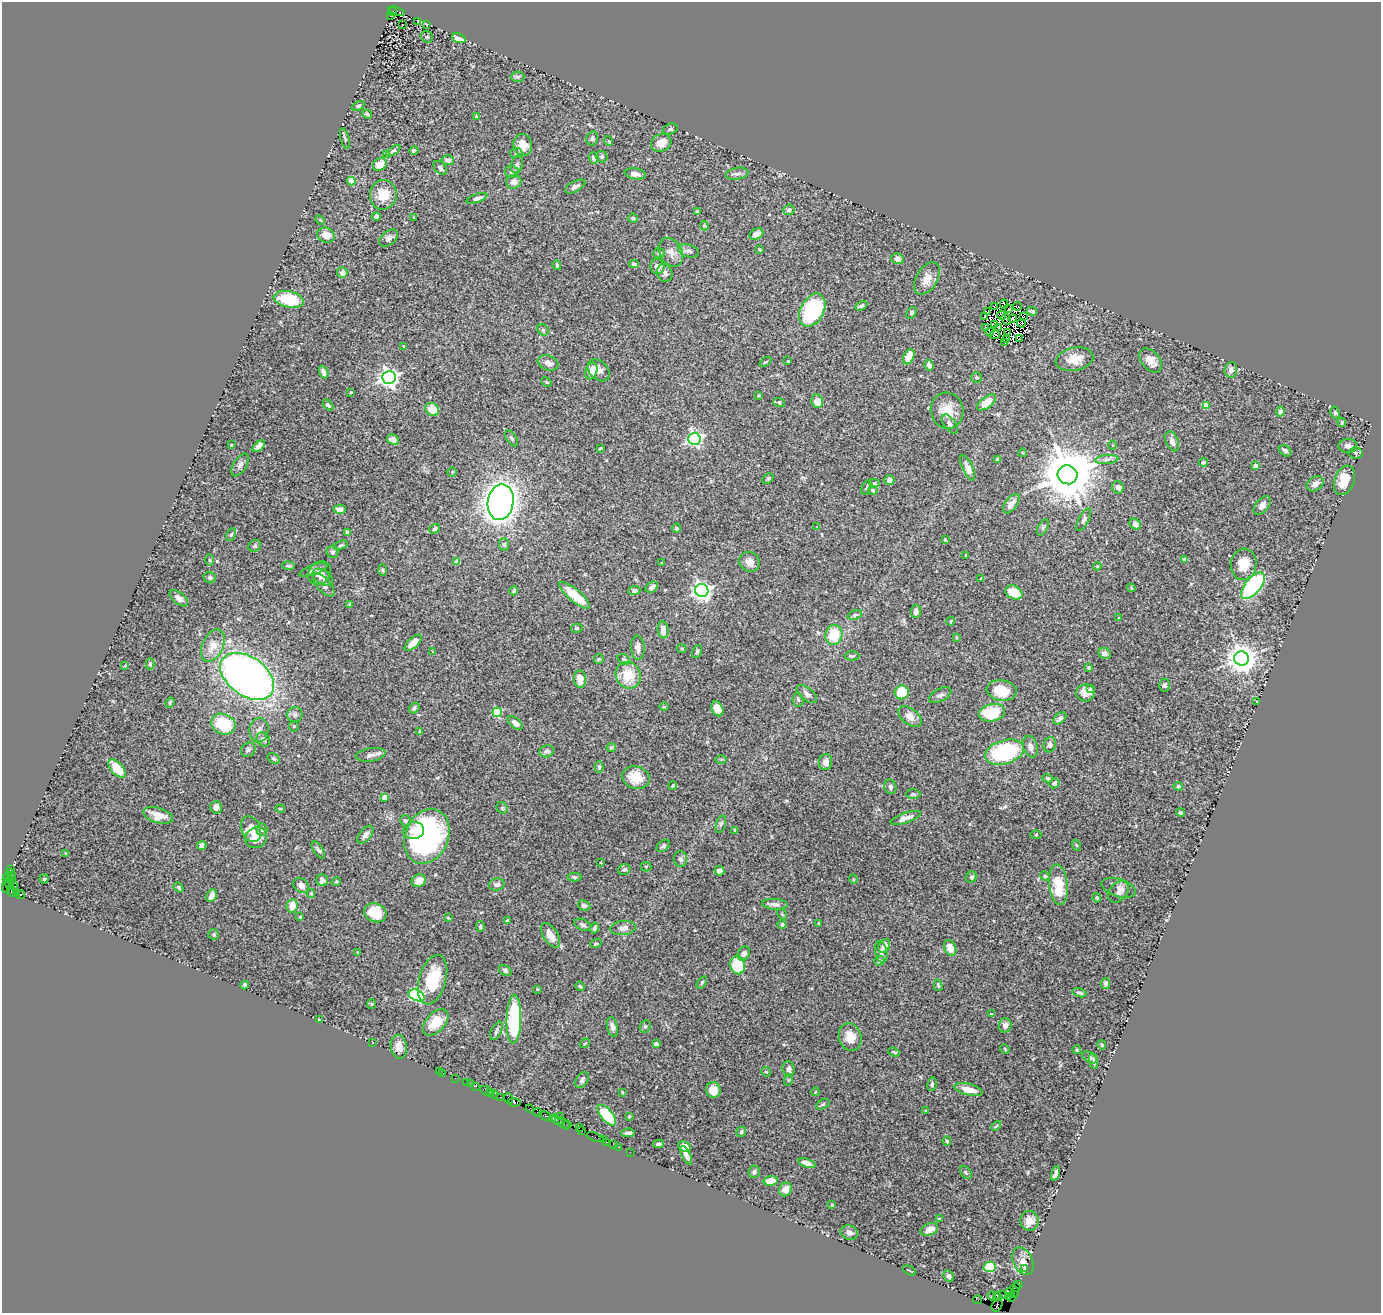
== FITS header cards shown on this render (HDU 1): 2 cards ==
NAXIS1  =                 1379
NAXIS2  =                 1311

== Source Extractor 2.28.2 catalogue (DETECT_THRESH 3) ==
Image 1379 x 1311 px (HDU 1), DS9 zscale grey, 1 PNG px = 1 image px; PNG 1383 x 1315 px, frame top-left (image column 1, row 1311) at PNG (2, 2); each listed source drawn as its Kron ellipse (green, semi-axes under 4 px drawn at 4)
Background 0.899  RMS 0.026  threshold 0.0784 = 3 sigma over >= 5 px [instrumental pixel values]
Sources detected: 447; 13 with non-positive FLUX_AUTO (blend fragments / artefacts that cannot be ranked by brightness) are neither listed nor drawn; the other 434 listed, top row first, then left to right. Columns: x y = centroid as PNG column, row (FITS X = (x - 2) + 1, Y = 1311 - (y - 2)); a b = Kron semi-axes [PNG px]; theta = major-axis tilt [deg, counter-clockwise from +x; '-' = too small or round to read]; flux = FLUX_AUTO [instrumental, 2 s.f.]
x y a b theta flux
393 11 4 3 - 320
396 11 8 3 -15 790
390 16 3 2 - 59
418 21 3 2 - 1.6
426 24 3 2 - 1.2
402 25 2 2 - 1.5
427 37 6 5 - 2.7
459 38 7 4 -17 35
518 77 7 5 2 3.6
358 106 7 4 25 3.8
367 114 5 3 - 2.6
476 116 4 3 - 1.5
670 129 7 5 17 3.6
345 138 11 3 -75 2.5
592 138 7 6 - 4.4
609 141 5 3 - 1.4
661 143 10 8 26 21
523 145 11 9 -81 20
414 150 4 3 - 4.4
393 151 8 4 35 3.8
516 153 6 5 - 3.2
387 155 4 4 - 9.3
602 157 6 5 - 3.4
594 158 6 4 -69 5.2
448 160 6 5 - 7.5
380 165 7 6 - 20
517 165 9 6 75 3.6
440 168 8 5 -50 5.7
512 172 7 6 - 4.3
635 174 11 5 -9 8.4
737 174 11 6 9 6.9
351 181 4 4 - 37
514 182 8 7 - 10
575 186 11 5 28 5.2
383 195 15 13 79 33
477 198 11 4 19 6.6
789 210 6 5 - 4.6
697 212 4 3 - 3.7
376 217 4 4 - 6.2
414 217 3 2 - 1.5
633 218 5 4 - 3.6
320 220 5 3 - 2
704 226 5 4 - 2.1
756 234 7 5 30 14
326 235 9 7 -24 15
389 238 11 6 38 6.3
759 249 3 2 - 1.8
688 251 11 6 -16 6.5
671 252 15 11 -62 14
659 253 6 5 - 2.7
898 259 6 5 - 4.9
634 264 4 4 - 4.4
557 265 5 3 - 2.2
657 267 7 7 - 13
342 273 5 5 - 9.6
665 273 9 7 -71 6.5
927 278 18 10 59 18
289 299 15 8 -12 84
1004 304 4 2 - 0.69
861 306 6 4 30 3.3
1017 306 4 2 - 9.4
994 307 3 2 - 2
1008 309 3 2 - 1.9
812 310 18 11 62 150
1032 311 5 3 - 3.9
987 312 4 2 - 3.2
911 313 6 4 58 3.5
1002 315 5 2 - 2.4
985 316 2 2 - 1.7
1023 317 3 2 - 0.077
1012 318 4 3 - 1.2
1006 319 6 2 -63 1.1
1022 323 4 2 - 1
994 324 3 2 - 1.8
985 327 2 2 - 0.4
999 327 2 2 - 0.67
543 330 6 5 - 2.8
990 332 4 2 - 2
1008 332 4 2 - 1
995 335 5 2 - 3.1
1007 339 2 2 - 0.93
1019 339 2 2 - 0.98
1005 342 3 2 - 0.89
404 346 4 3 - 2.3
909 357 8 5 66 29
1074 359 19 11 11 27
1151 360 14 9 -49 19
788 361 2 2 - 1.3
765 362 6 4 35 2.5
548 363 11 7 -21 10
929 365 5 4 - 7.7
599 370 12 9 -45 11
1231 370 8 6 85 7.8
591 371 8 6 71 17
324 372 7 4 -68 9.1
977 377 5 5 - 3.2
389 378 6 6 - 960
546 382 6 4 -27 2.2
351 392 3 3 - 1.7
758 395 4 2 - 1.5
817 401 7 5 -78 17
779 402 6 4 -19 2.6
987 402 11 5 38 27
328 405 6 4 -46 4.3
1206 405 4 4 - 23
432 409 7 6 - 27
947 411 18 16 -78 30
1280 411 5 4 - 4.3
1335 413 6 4 -74 2.8
1342 422 4 3 - 2.1
950 424 11 5 -54 5.9
511 438 9 5 -57 4
694 439 6 6 - 440
393 440 7 5 -34 8.9
1172 441 10 6 -68 8.1
231 445 3 2 - 1.3
1112 445 4 3 - 1.4
259 446 7 4 41 7.5
1348 446 9 7 0 8.4
600 448 4 2 - 2
1285 451 7 4 -39 5.8
1023 453 4 3 - 1.5
1355 453 7 5 -7 3.7
997 459 3 2 - 1.8
1107 459 12 4 5 6.1
1203 462 4 3 - 3.5
240 465 13 6 58 7
1255 466 4 4 - 13
968 468 14 5 -65 12
452 472 4 4 - 2.6
1068 475 10 9 - 13000
768 479 6 4 47 3
889 480 5 5 - 6.3
1344 480 15 10 70 31
874 483 5 4 - 2.6
1315 484 9 6 33 8.8
866 487 8 3 67 2.6
1118 487 6 5 - 5.8
873 490 5 4 - 4.7
501 502 18 13 80 1800
1011 504 11 6 52 13
1262 506 11 6 49 9.4
340 509 6 4 2 9.1
1084 520 12 5 62 5.7
1135 524 6 5 - 8.1
817 527 4 2 - 1.4
1043 527 8 4 63 3.8
676 528 5 4 - 4.2
435 529 6 4 32 5.1
348 532 4 3 - 5.5
231 535 7 4 62 2.8
945 540 3 2 - 1.6
341 545 7 3 17 2.5
504 545 6 5 - 3.4
255 546 6 5 - 3.6
332 552 6 6 - 4.8
966 555 3 3 - 1.6
209 560 6 4 -87 1.9
1184 560 3 3 - 6.4
457 561 4 4 - 20
750 562 11 9 -37 15
662 563 3 2 - 1
1244 564 16 12 81 33
288 566 6 4 -7 2.4
1097 566 4 4 - 1.7
313 570 15 4 20 5.3
383 570 6 4 -88 2.3
319 573 12 10 52 14
323 577 11 7 -33 9.7
210 578 6 5 - 4.3
981 578 4 3 - 1.3
324 585 14 6 -48 9.9
1253 586 16 7 50 190
652 587 7 5 34 6.3
1131 588 4 3 - 2.1
514 591 4 3 - 3
634 591 6 4 3 4.9
702 591 6 6 - 820
1014 592 9 6 -27 42
574 595 19 6 -40 44
179 598 11 5 -39 7.3
349 604 4 3 - 2.7
916 611 6 5 - 7.3
855 615 7 4 21 3.3
1119 618 3 3 - 1.8
951 621 4 3 - 1.4
577 628 5 4 - 2.3
663 630 8 5 -83 13
834 635 10 8 80 47
956 637 4 2 - 1.2
413 643 10 5 42 16
213 646 17 10 64 21
638 648 12 7 -86 9.7
682 649 4 4 - 1.9
697 651 7 4 63 2.5
433 652 4 3 - 1.6
1105 653 6 5 - 6.5
852 656 7 4 0 3
1241 658 7 7 - 2700
599 659 5 4 - 1.7
624 659 7 4 -35 3.2
150 664 6 4 90 2.3
125 666 4 4 - 1.7
1088 667 3 3 - 2
628 675 13 12 - 41
247 676 30 19 -35 1000
580 679 9 6 -84 20
1164 685 6 5 - 4
1091 688 4 3 - 3.1
1002 690 15 10 -9 45
902 692 7 7 - 63
1086 693 9 8 - 14
807 694 12 6 -40 5.8
940 695 12 6 27 5.7
798 700 7 5 -85 3.7
1257 702 3 2 - 1.5
170 703 5 3 - 2.3
664 707 5 3 - 1.5
414 708 6 4 50 3.5
717 709 8 5 -63 17
497 712 5 4 - 87
992 713 13 8 13 96
295 715 8 7 - 5.8
910 716 13 8 -37 13
1060 718 7 4 41 4.8
515 723 9 5 -39 11
223 724 12 10 -24 78
294 726 5 5 - 2.5
259 730 12 9 82 11
420 732 4 3 - 2.1
263 740 8 6 -50 6.2
1050 745 8 6 73 6.4
611 747 5 4 - 2.7
1030 747 11 7 -72 10
248 750 7 6 - 4.6
546 751 7 6 - 4.7
1004 752 20 11 16 170
371 755 15 6 9 8.7
274 758 7 5 -31 3.6
721 759 5 4 - 2.1
826 762 8 6 85 11
599 767 6 4 -90 3.5
117 768 11 6 -50 41
636 778 14 11 -16 40
1047 778 5 4 - 2.8
1054 783 5 5 - 5.2
673 786 4 3 - 2.5
1178 786 5 4 - 2.5
890 787 7 6 - 5.1
913 794 7 4 -1 3.4
384 797 4 4 - 22
216 807 6 6 - 8.5
502 808 6 5 - 2.6
280 809 4 2 - 1.7
1180 812 5 4 - 3
158 815 15 7 -16 19
905 818 16 5 19 12
405 821 6 5 - 5
721 824 9 4 72 3.7
251 829 13 9 -69 21
262 830 6 5 - 3
735 830 3 3 - 1.7
414 831 10 8 9 17
365 835 10 5 51 6.9
1036 835 5 3 - 1.6
427 836 28 21 67 350
256 838 11 10 - 21
1076 845 5 3 - 1.7
202 846 5 4 - 9
663 846 7 5 39 3.5
318 850 9 4 -57 4.2
66 853 3 2 - 1.4
680 859 8 6 -82 5.5
601 863 3 2 - 1.2
646 867 5 5 - 2.5
624 869 6 5 - 5.2
11 870 3 3 - 63
719 871 5 4 - 8.6
9 873 3 3 - 48
12 875 3 2 - 51
1045 876 5 4 - 2.3
574 877 7 4 -2 3.2
971 877 6 5 - 3.5
7 878 6 3 62 180
44 879 4 4 - 2.1
853 879 4 4 - 1.8
12 880 4 2 - 89
322 880 6 6 - 6.1
336 881 5 4 - 2.5
419 881 7 6 - 17
9 883 6 4 -74 150
497 884 8 6 14 6.2
14 885 5 2 - 66
1058 885 20 9 -83 54
301 886 9 6 -40 9
6 887 6 2 -87 87
178 887 5 4 - 3.6
1119 888 18 8 -18 10
11 891 6 3 -83 52
1118 892 12 8 47 6.7
311 893 4 3 - 1.8
17 894 3 3 - 41
21 895 4 3 - 180
212 896 7 5 67 11
1097 898 4 3 - 3.1
775 904 13 5 -4 8
292 906 7 5 81 19
584 906 6 5 - 5.2
375 913 11 9 -22 38
782 914 6 3 -56 1.6
300 917 3 3 - 1.4
448 918 4 3 - 2
508 920 4 4 - 3
819 923 3 3 - 2.3
583 925 9 5 -23 4.6
782 925 4 4 - 4.7
480 927 5 4 - 2.2
595 928 6 4 77 4.3
623 928 13 7 6 11
214 935 5 5 - 2.8
551 935 14 7 -58 20
596 944 5 4 - 3.3
884 946 7 5 62 12
950 948 8 5 -66 18
358 952 3 3 - 1.3
881 952 11 6 -77 7
744 953 7 5 58 7.4
879 961 5 4 - 4.3
738 965 9 7 -75 81
505 971 6 5 - 4
433 980 25 13 74 71
702 982 7 3 55 2.2
1106 984 5 4 - 5.1
245 985 4 3 - 4.6
938 985 6 3 -74 2.2
580 986 5 4 - 2.9
537 989 3 3 - 1.5
1079 993 7 4 -17 3.7
417 995 8 5 -24 290
372 1004 5 4 - 2.1
991 1014 3 3 - 1.9
514 1019 24 7 89 180
319 1020 4 3 - 3.1
436 1022 16 9 47 32
1005 1025 7 6 - 7.4
645 1026 6 5 - 2.9
612 1027 10 5 -78 6.5
496 1031 10 5 66 4.9
850 1037 14 11 -74 23
372 1042 3 2 - 0.99
585 1043 5 3 - 1.5
656 1044 4 4 - 5.4
1102 1045 5 4 - 2.6
399 1047 12 8 -84 14
1005 1049 5 4 - 1.9
1077 1050 4 4 - 2.7
894 1052 6 2 -21 2.2
1090 1057 8 5 -31 5.7
1094 1061 8 4 -82 4.6
788 1069 8 6 -83 6
439 1071 2 2 - 16
766 1072 5 4 - 2.2
443 1073 2 2 - 11
455 1078 2 2 - 11
582 1080 9 5 57 5
788 1080 6 3 71 1.7
466 1082 2 2 - 23
471 1084 3 2 - 8.5
932 1084 7 4 79 3.1
475 1086 4 2 - 87
969 1089 15 5 -14 21
713 1090 8 7 - 19
486 1091 7 3 -28 81
490 1092 2 2 - 45
622 1092 3 2 - 1.5
815 1092 4 2 - 1.1
494 1094 4 3 - 110
500 1097 3 3 - 110
509 1098 5 3 - 85
514 1102 6 3 -7 200
823 1104 7 4 30 2.9
530 1109 4 3 - 87
926 1111 4 2 - 1.4
537 1112 4 2 - 39
607 1115 12 6 -49 86
546 1116 7 3 -19 200
560 1116 2 2 - 35
629 1116 3 2 - 2.1
553 1119 4 3 - 140
556 1120 7 3 -41 140
564 1123 7 3 -50 69
568 1124 3 2 - 43
996 1126 6 3 45 2
579 1128 2 2 - 22
582 1131 3 3 - 83
741 1132 5 4 - 3.7
628 1133 7 3 2 5.4
595 1137 9 2 -18 73
603 1139 3 2 - 63
947 1141 5 4 - 2.5
607 1142 3 2 - 96
613 1144 2 2 - 32
658 1144 5 3 - 3.4
618 1147 3 2 - 59
684 1147 7 5 -25 8.6
630 1152 2 2 - 18
686 1155 10 4 -64 9.9
807 1163 9 4 -18 8.9
754 1172 6 5 - 3.5
966 1172 7 5 -49 3.1
1055 1173 8 3 72 5.9
771 1181 7 4 5 27
785 1189 7 6 - 14
832 1205 3 3 - 1.5
939 1219 4 4 - 1.7
1030 1221 10 9 - 14
929 1229 9 6 25 15
849 1232 9 7 -22 8
1023 1261 14 9 -66 15
990 1267 6 5 - 77
1025 1269 3 3 - 25
909 1271 7 2 -27 1.6
949 1276 6 5 - 4.4
1019 1284 2 2 - 29
1015 1287 5 2 - 57
1010 1293 5 2 - 69
1014 1293 5 3 - 110
1003 1295 2 2 - 30
992 1296 4 2 - 36
997 1296 4 3 - 640
1008 1296 3 2 - 45
1012 1297 3 2 - 19
978 1300 4 2 - 50
997 1305 6 5 - 200
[13 non-positive-flux detections neither listed nor drawn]